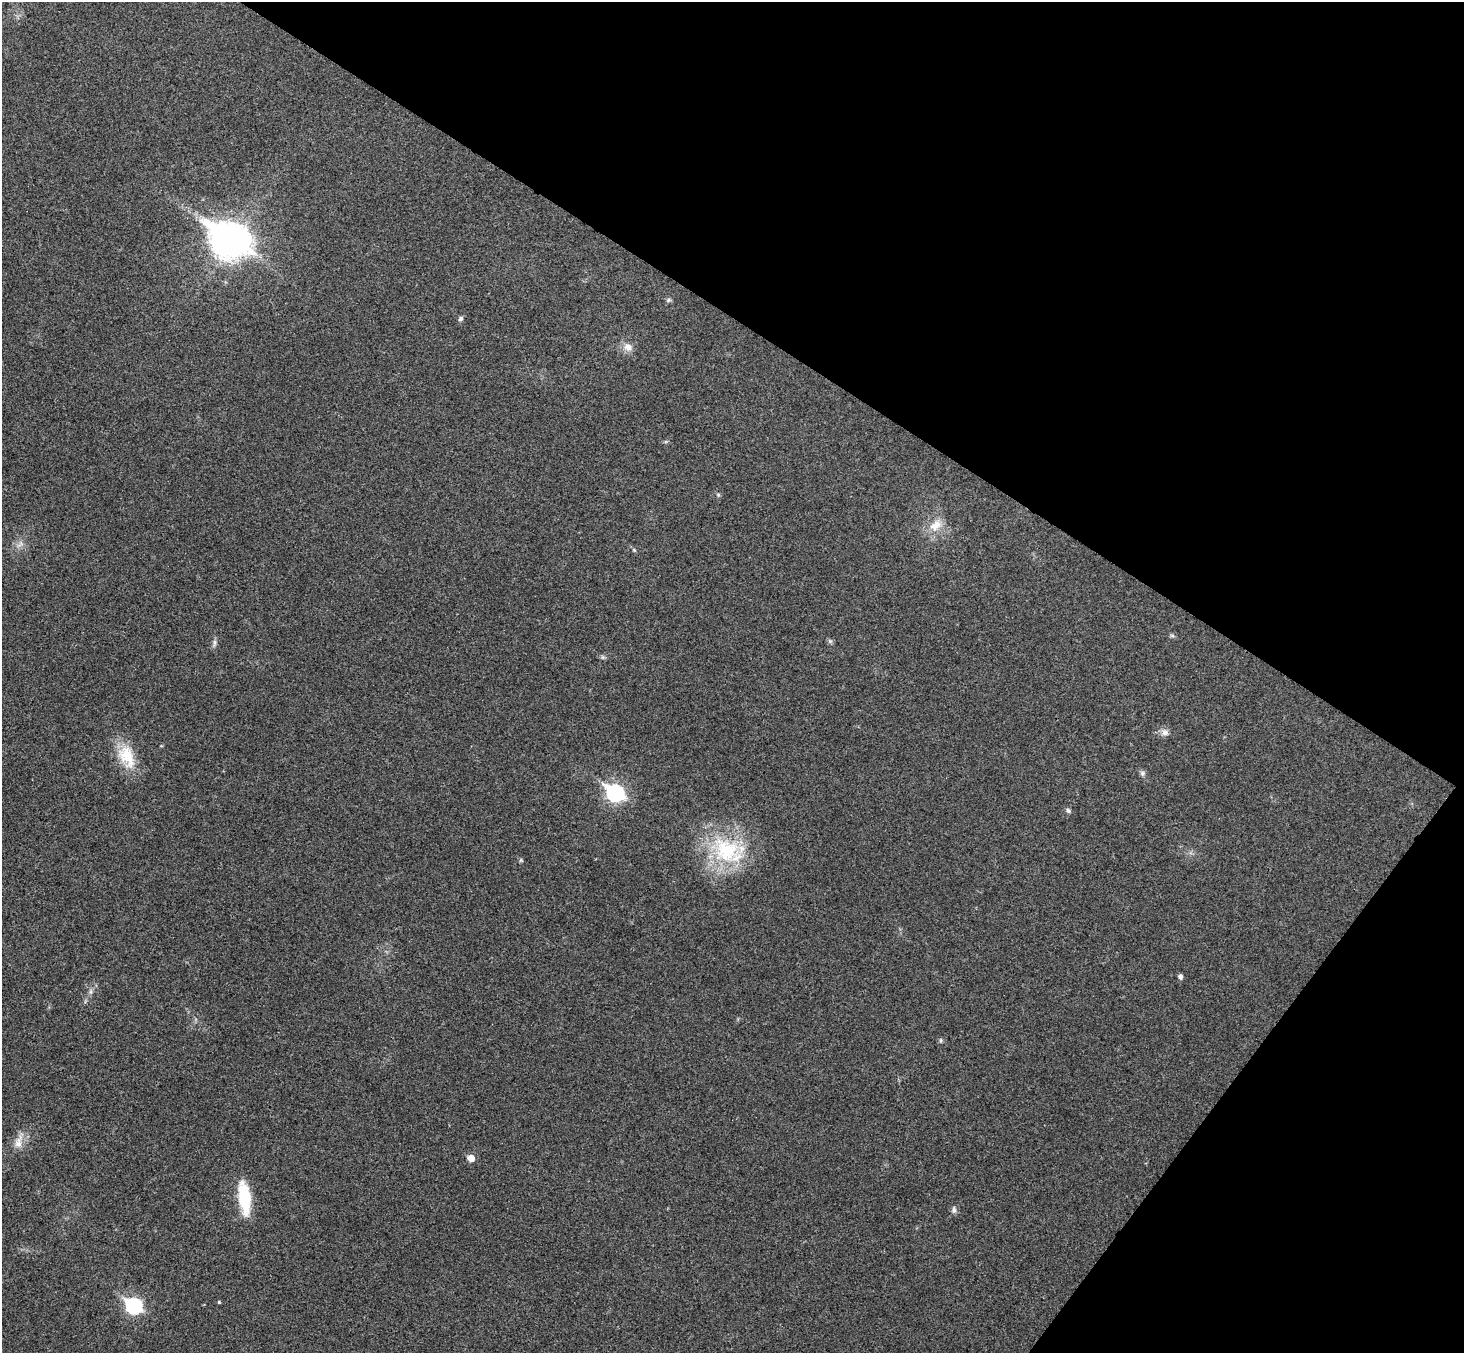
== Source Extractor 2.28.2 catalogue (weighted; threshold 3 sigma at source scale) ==
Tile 8 of 4 x 4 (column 4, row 2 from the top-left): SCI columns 4426-5887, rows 2904-4254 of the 5927 x 5945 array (HDU 1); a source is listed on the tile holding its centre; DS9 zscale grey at full resolution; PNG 1466 x 1355 px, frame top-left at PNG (2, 2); no overlay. Shown black and unused: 31% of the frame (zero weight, under 3 of 4 exposures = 6% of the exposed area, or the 3 px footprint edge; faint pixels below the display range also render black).
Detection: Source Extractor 2.28.2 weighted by HDU 2 'WHT'; one run over the whole footprint, this tile lists its part. Background 0.0304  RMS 0.0054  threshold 0.0243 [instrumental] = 3 sigma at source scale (4.5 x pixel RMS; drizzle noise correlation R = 1.50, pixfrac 1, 0.05/0.05 arcsec/px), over >= 5 px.
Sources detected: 29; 1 inside a brighter object's white glare — not listed; the other 28 listed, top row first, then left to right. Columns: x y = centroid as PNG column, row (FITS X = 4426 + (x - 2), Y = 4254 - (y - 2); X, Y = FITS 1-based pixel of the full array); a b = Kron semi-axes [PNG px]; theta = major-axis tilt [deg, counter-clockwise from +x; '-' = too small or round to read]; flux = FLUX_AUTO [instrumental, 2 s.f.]
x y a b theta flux
233 241 12 11 - 540
668 300 7 5 22 1.1
460 319 7 5 46 1.2
628 347 12 10 -42 4.2
718 495 5 5 - 0.75
936 525 18 12 27 7.8
20 543 11 5 68 2.1
634 550 7 4 -45 0.72
1172 635 7 4 -1 0.86
830 641 5 5 - 0.98
214 643 11 4 85 1.5
602 657 6 4 -71 0.83
1165 732 10 8 -25 2.6
127 756 34 20 -66 17
1142 773 8 7 - 1.4
615 793 10 8 -34 110
1068 811 7 6 - 1.3
726 850 46 36 -9 48
521 860 6 4 71 0.64
1180 976 6 5 - 1.6
91 992 6 4 -72 1.1
941 1040 6 4 90 0.74
18 1142 21 9 73 5.6
471 1158 7 6 - 4.9
244 1198 37 12 -83 24
954 1210 9 6 86 1.7
219 1302 4 4 - 0.55
134 1306 9 7 -25 84